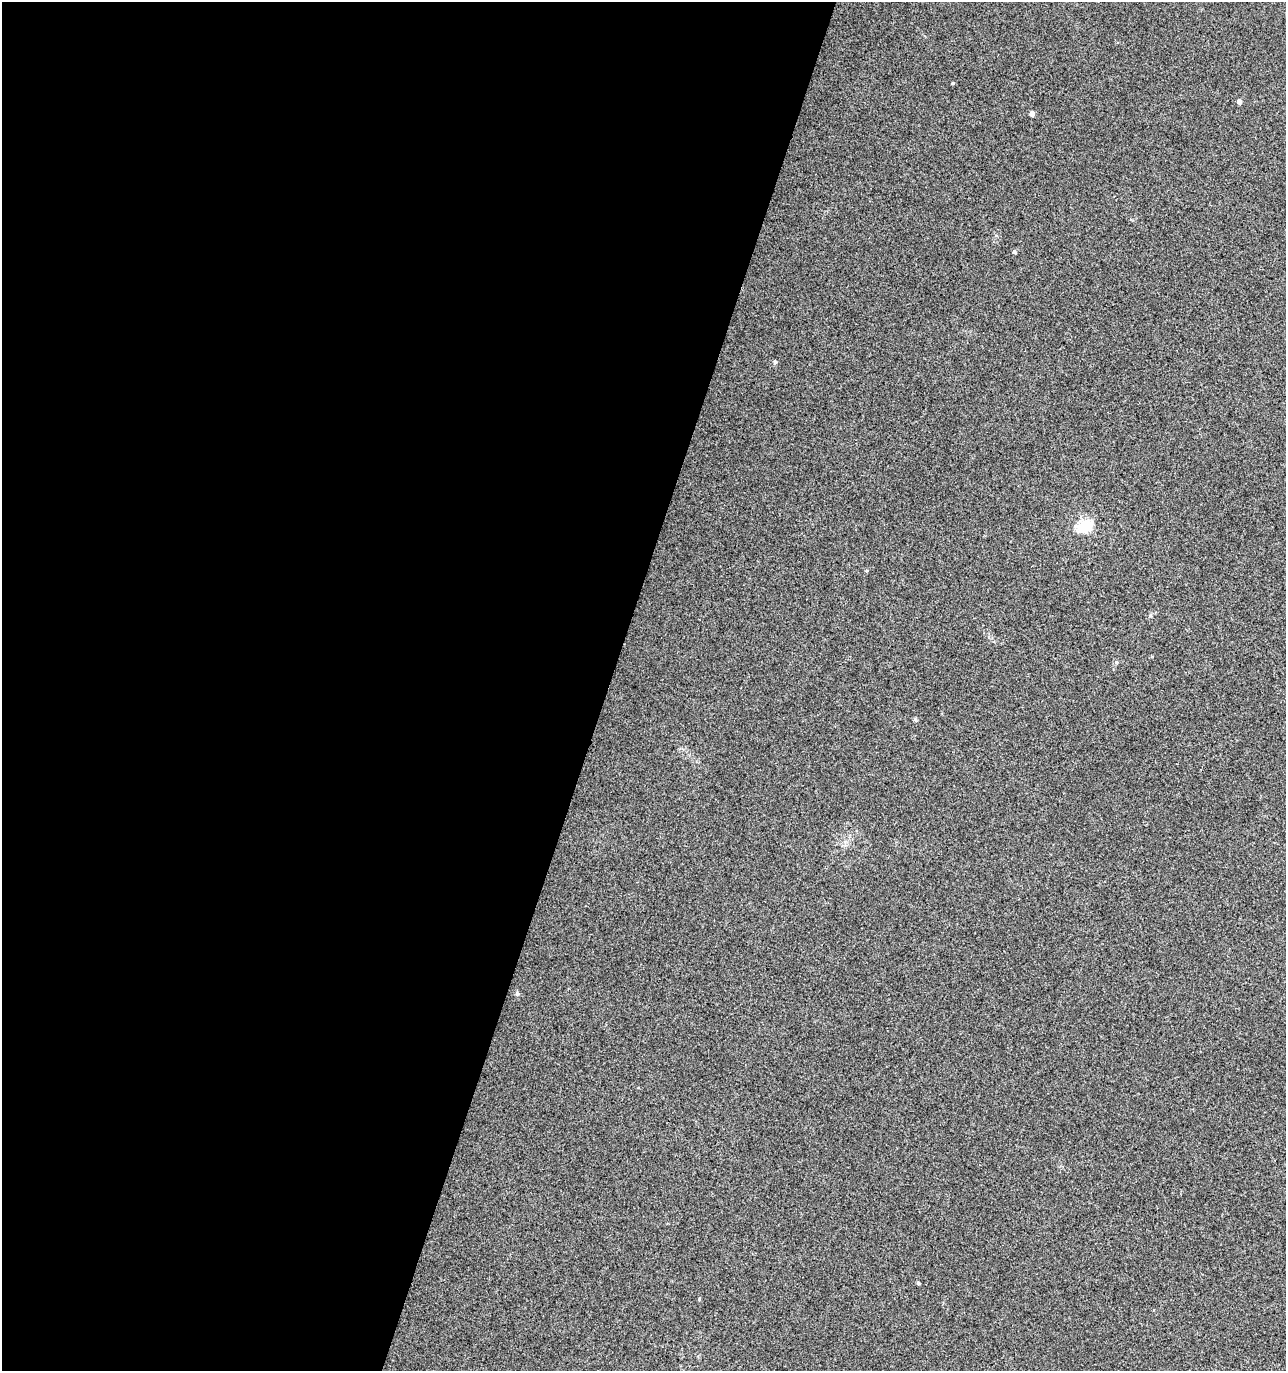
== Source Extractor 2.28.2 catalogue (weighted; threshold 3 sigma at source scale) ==
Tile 5 of 4 x 4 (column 1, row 2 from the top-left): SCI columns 277-1560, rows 2739-4107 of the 5625 x 5484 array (HDU 1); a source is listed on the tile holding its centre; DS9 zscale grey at full resolution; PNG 1288 x 1373 px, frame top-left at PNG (2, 2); no overlay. Shown black and unused: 47% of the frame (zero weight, under 3 of 4 exposures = <1% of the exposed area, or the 3 px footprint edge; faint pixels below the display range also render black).
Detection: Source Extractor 2.28.2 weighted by HDU 2 'WHT'; one run over the whole footprint, this tile lists its part. Background 0.0334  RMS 0.0091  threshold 0.0407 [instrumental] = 3 sigma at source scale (4.5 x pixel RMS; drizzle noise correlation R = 1.50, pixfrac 1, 0.0396/0.0396 arcsec/px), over >= 5 px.
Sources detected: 10; all 10 listed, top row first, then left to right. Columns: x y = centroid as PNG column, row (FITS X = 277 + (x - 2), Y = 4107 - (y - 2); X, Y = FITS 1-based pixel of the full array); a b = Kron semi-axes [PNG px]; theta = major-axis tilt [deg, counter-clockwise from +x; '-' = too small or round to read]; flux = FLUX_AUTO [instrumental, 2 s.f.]
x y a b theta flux
952 83 4 3 - 0.9
1239 102 4 4 - 3.8
1032 113 4 4 - 4.2
1014 252 4 4 - 1.6
775 362 5 4 - 1.3
1085 526 21 15 20 19
1116 662 5 4 - 1.1
517 993 5 5 - 1.4
918 1283 4 3 - 1.5
699 1299 4 4 - 0.76